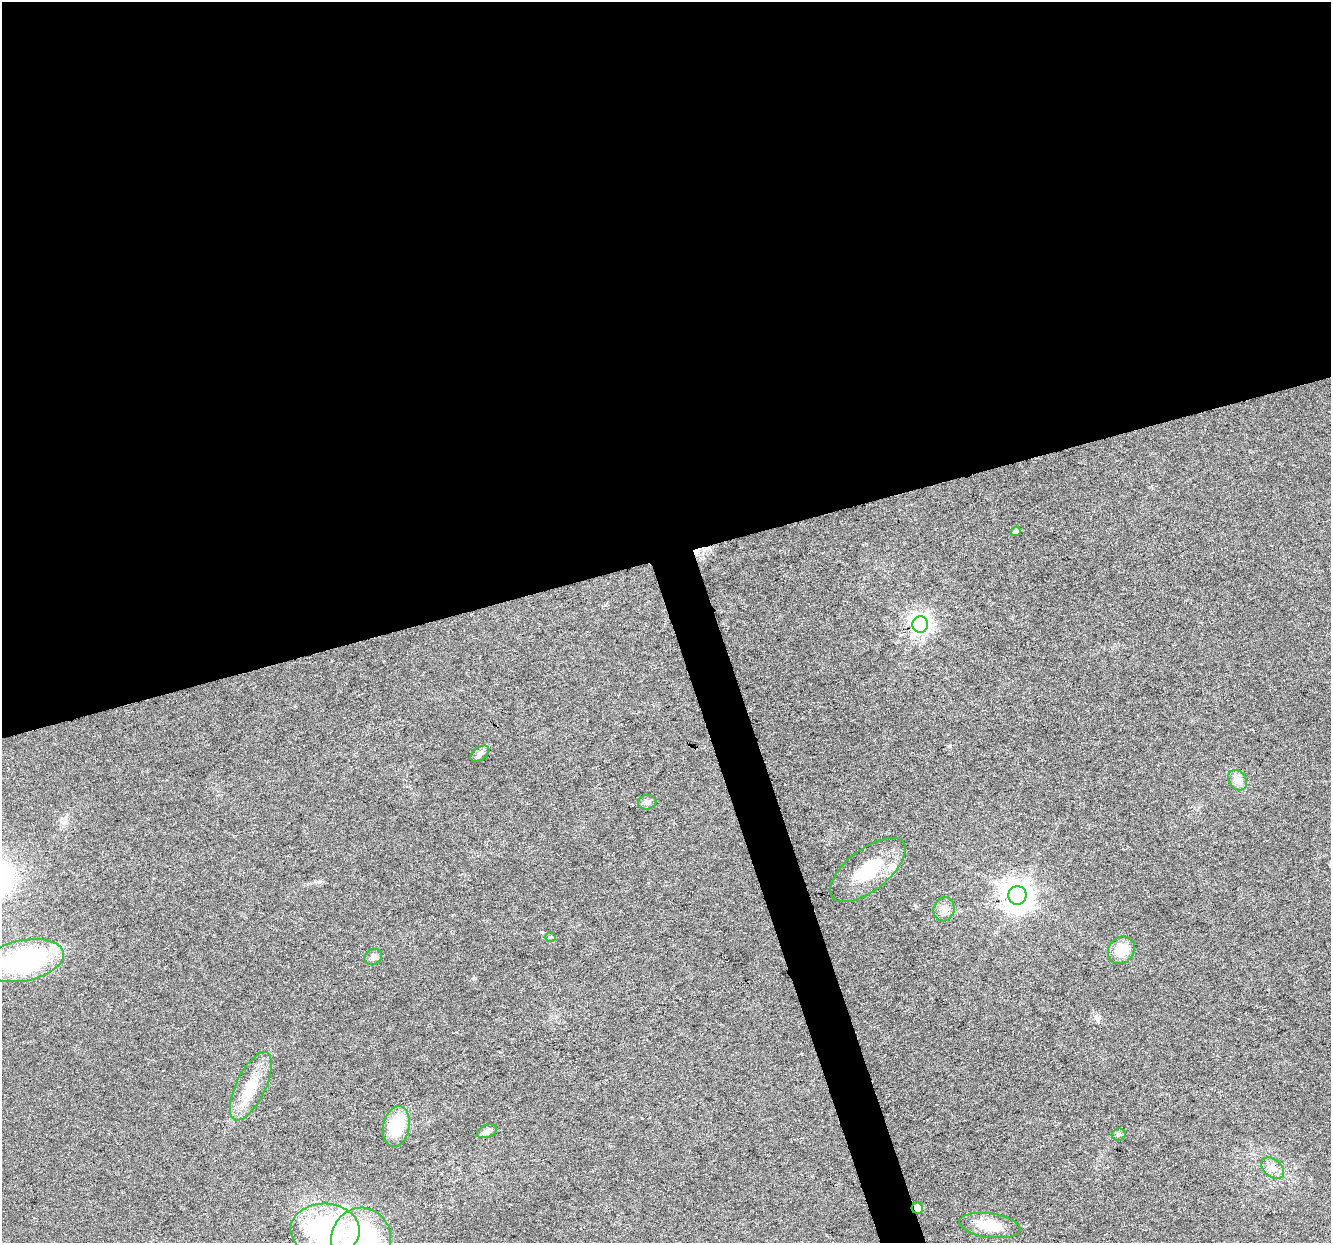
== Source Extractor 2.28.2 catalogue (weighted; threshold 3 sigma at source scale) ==
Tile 2 of 4 x 4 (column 2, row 1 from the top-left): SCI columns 1332-2660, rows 3831-5071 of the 5317 x 5130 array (HDU 1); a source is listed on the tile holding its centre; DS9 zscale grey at full resolution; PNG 1333 x 1245 px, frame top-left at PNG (2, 2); each listed source drawn as its Kron ellipse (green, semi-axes under 4 px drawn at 4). Shown black and unused: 47% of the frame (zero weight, under 3 of 6 exposures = <1% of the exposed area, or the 3 px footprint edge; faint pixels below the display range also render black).
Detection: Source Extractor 2.28.2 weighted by HDU 2 'WHT'; one run over the whole footprint, this tile lists its part. Background 0.0256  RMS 0.0026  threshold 0.0107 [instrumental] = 3 sigma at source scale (4.09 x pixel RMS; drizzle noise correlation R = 1.36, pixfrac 0.8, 0.0396/0.0396 arcsec/px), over >= 5 px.
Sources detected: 23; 1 cosmic-ray / hot-pixel residue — neither listed nor drawn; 1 inside a brighter listed object's ellipse — not listed separately; the other 21 listed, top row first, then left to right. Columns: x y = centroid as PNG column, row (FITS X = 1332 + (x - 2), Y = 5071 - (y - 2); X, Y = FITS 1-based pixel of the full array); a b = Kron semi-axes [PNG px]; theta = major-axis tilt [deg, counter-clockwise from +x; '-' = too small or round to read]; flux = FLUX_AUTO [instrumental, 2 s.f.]
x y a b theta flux
1016 531 5 4 - 0.72
920 624 8 8 - 160
480 754 11 6 37 0.95
1238 780 11 8 -52 1.6
647 802 9 7 6 0.83
868 870 45 21 38 12
1017 895 9 9 - 340
944 909 12 10 72 1.7
550 937 5 4 - 0.33
1121 950 14 12 49 5.4
373 957 9 8 - 1
24 961 41 20 11 42
251 1086 37 14 64 7.1
396 1127 21 13 79 10
487 1131 10 6 23 1.3
1119 1135 7 6 - 0.57
1273 1168 13 8 -40 1.8
917 1208 6 5 - 2.7
990 1225 31 12 -8 5.9
325 1230 34 26 -2 37
361 1240 32 30 85 40
Overlapping masked pixels (flux is a lower limit): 1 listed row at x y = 917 1208
Isophote crosses this tile's border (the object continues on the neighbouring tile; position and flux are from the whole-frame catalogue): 3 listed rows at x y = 24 961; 325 1230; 361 1240
Unlisted compact peaks at least as high as the median listed source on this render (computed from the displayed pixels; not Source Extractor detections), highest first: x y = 542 932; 1097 1018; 950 746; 473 978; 65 822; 915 905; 320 881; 642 1118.